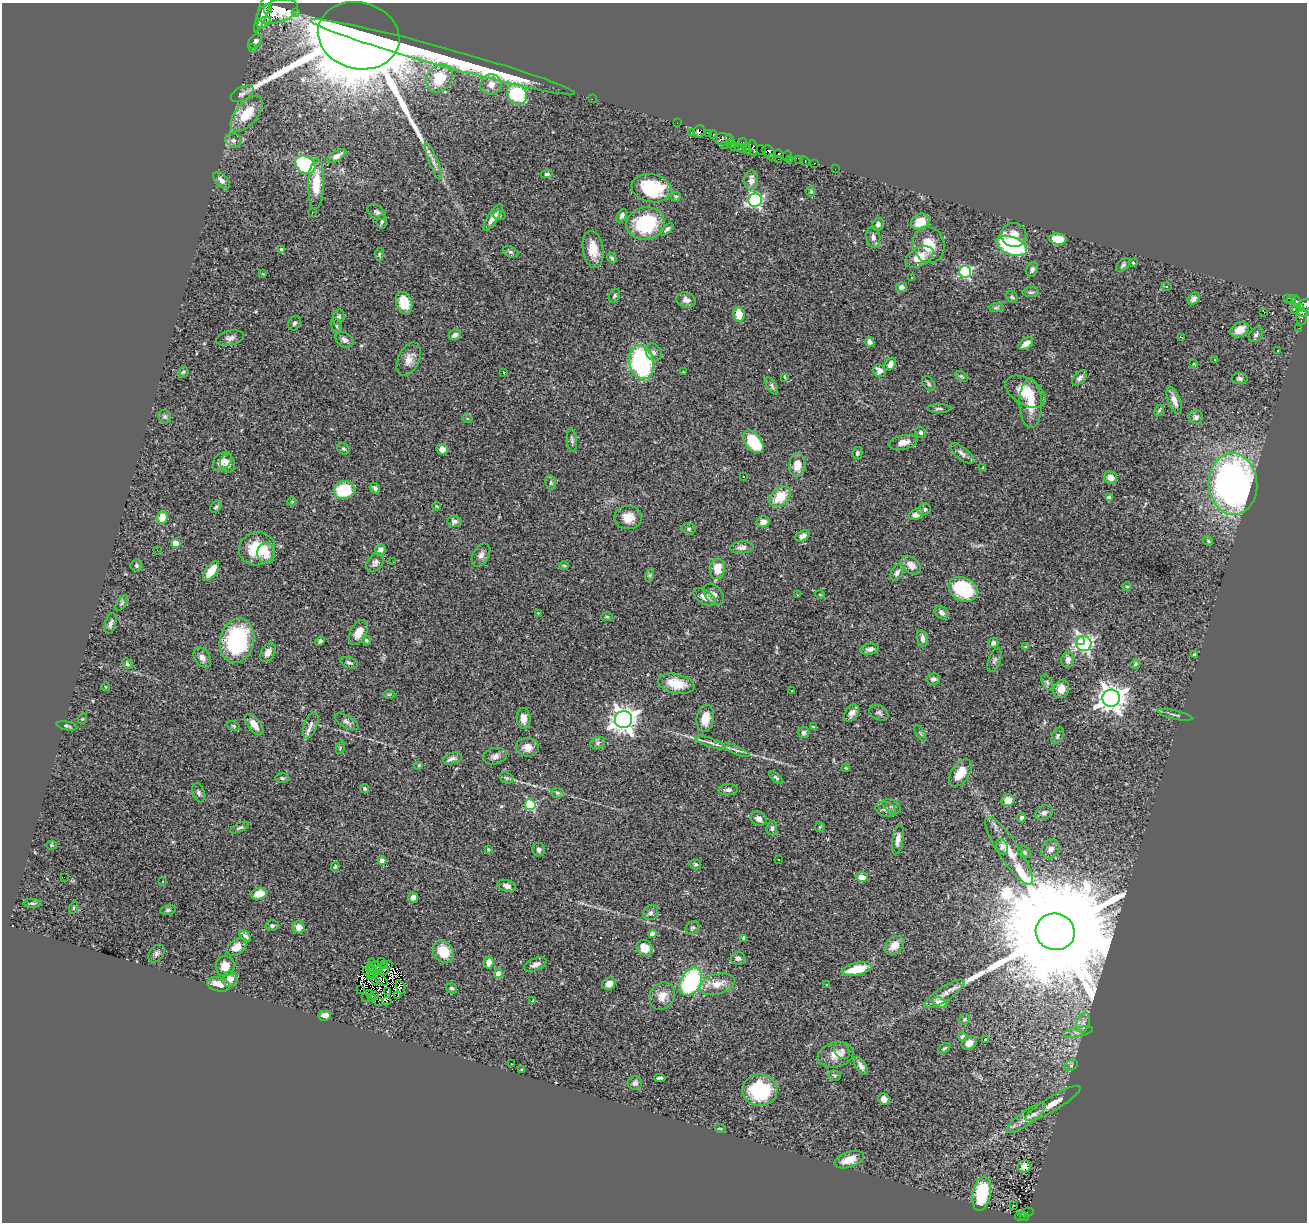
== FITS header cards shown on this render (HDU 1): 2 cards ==
NAXIS1  =                 1305
NAXIS2  =                 1220

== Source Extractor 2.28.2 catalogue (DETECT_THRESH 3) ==
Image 1305 x 1220 px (HDU 1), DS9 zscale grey, 1 PNG px = 1 image px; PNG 1309 x 1224 px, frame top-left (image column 1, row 1220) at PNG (2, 3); each listed source drawn as its Kron ellipse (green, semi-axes under 4 px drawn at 4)
Background 0.678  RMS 0.045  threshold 0.134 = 3 sigma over >= 5 px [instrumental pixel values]
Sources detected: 380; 15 with non-positive FLUX_AUTO (blend fragments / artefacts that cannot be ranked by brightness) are neither listed nor drawn; the other 365 listed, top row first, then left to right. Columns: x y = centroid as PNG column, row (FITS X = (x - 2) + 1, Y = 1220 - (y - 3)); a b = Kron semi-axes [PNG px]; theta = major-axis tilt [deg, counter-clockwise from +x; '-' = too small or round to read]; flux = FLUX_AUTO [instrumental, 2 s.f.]
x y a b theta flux
264 8 25 5 70 1200
268 9 3 2 - 270
277 11 21 11 16 2900
295 12 3 3 - 59
264 22 7 4 33 140
359 36 41 33 -14 23000
255 41 8 5 46 13
252 47 3 3 - 2.5
443 57 137 9 -15 660
440 78 15 12 53 100
491 85 10 10 - 28
242 94 12 6 26 11
517 94 11 9 -51 240
592 99 2 2 - 110
247 114 21 11 50 75
677 123 2 2 - 1.3
699 131 6 5 - 160
691 132 3 2 - 13
709 133 4 3 - 29
713 135 4 2 - 41
723 139 9 6 -7 120
233 140 8 7 - 11
730 140 5 2 - 7.2
743 142 4 2 - 4.6
731 144 3 3 - 7.7
726 145 3 2 - 8.4
735 147 2 2 - 6.9
741 148 6 3 -5 27
753 148 8 3 -82 57
746 149 6 3 -56 22
761 150 5 2 - 38
769 152 7 5 -44 130
779 154 5 3 - 17
787 155 5 2 - 39
337 156 11 5 30 15
772 157 3 2 - 13
778 159 2 2 - 2.9
799 159 3 3 - 10
790 160 3 2 - 12
805 161 5 3 - 22
433 162 20 4 -69 16
814 163 3 3 - 16
305 165 11 8 -35 280
835 169 2 2 - 1.6
547 174 6 4 13 5.7
222 180 10 6 -46 14
751 180 10 7 87 21
316 184 25 8 88 71
652 188 20 14 -10 150
811 191 5 5 - 4.5
676 196 5 5 - 4.1
755 200 7 6 - 590
377 212 10 6 -37 8.6
312 213 3 2 - 5
499 215 6 5 - 5.8
622 215 7 4 61 7
493 217 15 5 57 20
382 222 7 5 86 5.8
920 222 9 7 28 55
646 223 19 16 10 200
878 224 6 5 - 9.6
667 229 8 4 43 8.6
1014 235 13 12 - 32
873 237 10 7 -83 14
1058 239 9 5 -9 69
929 245 18 15 -74 66
1012 246 16 9 -22 320
281 249 3 3 - 3.6
593 249 18 10 -81 52
510 252 8 5 -26 6.9
379 254 6 3 82 3.4
919 257 15 9 28 50
612 258 5 4 - 6
1133 262 3 2 - 2.9
1123 265 8 5 46 7.3
1032 269 7 5 66 8.6
965 272 6 6 - 390
263 274 3 2 - 2.2
912 277 3 3 - 3.6
901 287 5 5 - 15
1166 287 5 4 - 5
1031 292 8 5 3 5.8
614 296 7 5 65 5.7
1012 297 6 5 - 5.8
1287 298 3 3 - 31
1194 299 7 5 48 9.9
686 300 10 7 -18 18
1291 300 4 3 - 16
1296 302 6 4 -79 85
404 303 11 8 -71 64
1305 305 7 5 29 140
996 308 7 4 1 5.8
1300 308 4 3 - 67
1299 311 9 4 -20 190
1264 312 3 2 - 12
739 314 7 5 -82 50
338 317 8 5 72 8.4
1302 317 7 5 85 50
294 323 7 6 - 6.3
336 325 8 5 -71 6.5
1299 328 2 2 - 4.5
1240 330 10 6 26 31
455 335 6 5 - 11
1256 335 8 6 51 7.7
1182 337 3 2 - 4.5
230 338 14 7 13 16
345 340 10 7 -34 12
870 342 5 4 - 12
1026 344 8 5 35 24
1278 350 3 2 - 3.6
654 352 9 7 -57 12
409 359 18 10 65 29
1215 359 3 2 - 4.4
641 362 17 12 -78 440
890 364 7 5 55 16
1194 364 4 2 - 2.3
879 371 7 6 - 17
183 372 6 4 45 4.1
504 372 3 2 - 3.8
683 372 3 3 - 7.2
961 376 7 4 -31 4.4
785 377 4 3 - 3
1080 378 9 5 47 9.8
1240 378 8 5 -1 7.8
929 384 8 5 -52 6.9
772 386 10 4 -60 6.7
1025 392 22 13 -32 66
1174 400 14 6 -69 22
1031 404 24 11 -88 58
939 409 12 3 0 6.8
1159 410 6 4 62 4.1
165 417 7 6 - 6.3
1196 417 7 7 - 10
467 418 5 3 - 2.5
921 432 6 5 - 6.8
572 440 12 5 -84 8.3
753 442 13 8 -51 140
903 442 14 7 11 25
343 449 6 5 - 4.9
442 449 6 5 - 20
857 453 6 5 - 6.2
962 453 14 6 -39 14
222 461 11 7 46 26
228 463 9 7 -85 18
797 465 11 8 84 38
983 468 3 3 - 3.3
743 477 3 2 - 3.9
1111 478 6 6 - 26
551 483 7 5 -76 5.4
1233 484 31 24 -87 1200
375 488 6 5 - 7.9
344 490 10 9 - 160
780 496 12 8 42 75
1109 498 4 4 - 22
292 502 4 3 - 2.5
436 506 4 3 - 3
216 507 6 5 - 5.1
924 509 7 6 - 7.9
916 514 7 5 26 21
162 518 6 5 - 46
628 518 14 11 2 38
454 521 7 5 -7 8.9
763 522 7 5 15 16
689 529 7 5 -16 5.4
802 536 8 5 29 15
1208 541 5 4 - 4.5
176 543 4 4 - 66
742 547 12 6 5 14
257 549 18 16 18 110
157 550 2 2 - 1.9
380 550 6 5 - 14
266 553 10 8 -88 35
481 555 12 8 60 15
393 562 3 2 - 2.6
375 563 10 7 47 11
136 565 6 6 - 5.4
564 565 5 3 - 3.5
911 565 11 7 -43 21
717 569 10 7 84 50
211 571 11 5 54 59
897 572 9 5 58 11
650 575 7 4 72 5.3
1127 586 5 3 - 3.6
963 589 15 11 -27 170
714 594 12 8 -49 15
820 594 4 3 - 2.6
797 595 3 2 - 2.4
705 597 13 6 -33 24
122 603 9 4 55 6.4
538 613 2 2 - 2.1
941 613 7 6 - 13
607 617 5 3 - 3.3
110 624 10 5 75 11
358 632 14 8 61 29
922 639 8 5 -76 13
366 640 5 4 - 4.3
237 641 22 17 76 300
320 641 5 4 - 5.9
1080 641 4 4 - 260
993 643 5 5 - 8.7
1084 644 7 7 - 640
1025 647 4 4 - 2.3
870 649 9 5 11 12
268 652 10 6 57 18
1194 655 4 3 - 3.6
202 658 11 7 -57 15
995 660 12 6 69 8.3
1068 660 8 6 84 15
349 663 9 5 -20 7.3
127 664 6 4 -46 4.7
1135 664 5 4 - 4
933 679 7 5 11 8.8
1047 682 9 4 -64 6.8
676 684 18 9 -11 68
106 687 4 3 - 2.3
1061 689 9 7 73 27
792 691 3 3 - 3.7
389 694 6 4 1 3.4
1111 698 9 8 - 3100
852 713 9 6 56 14
879 713 10 7 -29 8
1175 715 18 3 -13 6.8
524 718 10 7 -87 22
705 718 14 8 82 38
82 719 5 3 - 2.8
624 719 8 8 - 2900
347 722 13 6 -30 11
254 725 12 6 -53 26
311 725 14 6 70 15
67 726 10 4 -11 5.8
234 726 7 4 -27 4.5
814 727 4 3 - 4.1
803 732 6 6 - 8.3
920 733 9 4 -60 5.3
1058 736 8 5 64 6.9
598 743 8 6 24 8.3
710 743 16 4 -20 14
527 747 11 9 -7 24
340 748 6 4 73 4.1
736 750 14 4 -22 9.8
495 756 12 8 12 15
452 758 10 5 17 10
419 765 3 3 - 2.7
846 768 4 3 - 3.3
960 773 15 9 55 46
282 778 7 4 -2 4.6
506 778 7 5 -20 5.4
776 778 8 4 -42 5.5
365 788 4 4 - 6.8
728 790 10 5 4 10
199 793 10 6 -70 8.8
557 793 6 5 - 5.6
1008 800 6 6 - 29
530 805 5 5 - 260
892 806 10 6 -30 9.4
886 809 10 7 -18 12
1044 813 9 7 25 13
1021 818 5 4 - 7.3
759 819 8 7 - 16
820 827 5 4 - 3.2
240 828 10 4 24 6
772 828 7 5 82 7.4
898 839 15 5 80 18
51 845 5 4 - 3.9
1002 847 8 5 -67 9.6
488 849 4 4 - 3
1051 849 10 8 52 17
539 850 7 6 - 9
1009 851 40 10 -56 70
1025 852 6 5 - 6.3
779 859 3 2 - 4.3
382 861 4 4 - 25
695 864 6 5 - 5.3
335 867 5 4 - 4.1
64 877 2 2 - 18
862 877 6 4 -16 43
163 881 2 2 - 2.4
507 886 9 5 -17 14
259 894 8 5 17 47
413 897 5 5 - 17
32 903 9 4 -2 5.5
74 908 6 3 71 3
168 910 8 5 9 5.5
651 913 8 7 - 8.5
272 926 6 5 - 6.7
299 927 6 6 - 23
692 927 7 5 33 6
1055 932 19 18 - 160000
652 934 4 4 - 28
245 936 7 4 -43 7.1
744 938 4 3 - 5.2
894 945 11 8 42 34
237 947 11 7 37 29
645 948 8 7 - 41
443 952 12 10 -53 73
156 953 10 7 53 11
738 958 7 6 - 9
382 962 3 2 - 0.78
489 962 6 5 - 25
372 963 3 2 - 2.9
388 964 3 2 - 2.9
535 964 12 6 22 14
225 966 10 9 - 32
376 966 5 2 - 1.1
385 966 2 2 - 1.7
371 968 5 2 - 4.1
380 969 2 2 - 0.5
857 969 15 6 12 86
384 970 3 2 - 0.32
366 972 4 2 - 3.7
372 973 4 2 - 5.2
498 974 4 4 - 40
371 977 2 2 - 4.5
230 979 8 7 - 30
381 980 8 3 -37 0.67
376 981 3 2 - 2.2
691 982 15 10 62 340
219 984 11 7 -13 42
609 984 7 5 35 15
717 984 18 10 15 42
827 985 3 3 - 3.3
400 987 7 4 -73 3.9
452 988 6 5 - 5.7
360 990 3 2 - 4.4
387 991 3 2 - 4.2
370 993 2 2 - 1
944 994 23 7 34 25
375 996 3 2 - 3.3
397 996 3 2 - 7.8
662 996 15 12 63 33
366 997 2 2 - 2.5
371 998 3 3 - 6.9
378 1001 3 2 - 3.4
387 1001 5 2 - 13
532 1001 3 2 - 9.2
940 1003 7 5 -19 43
325 1016 6 5 - 24
965 1019 5 5 - 5.2
1083 1023 10 6 72 14
1078 1032 15 4 12 13
962 1036 4 4 - 7.2
985 1039 3 3 - 11
969 1043 8 6 33 20
944 1048 7 4 37 5.2
842 1050 9 7 -54 10
836 1055 18 12 13 39
511 1064 3 2 - 2.7
1071 1065 7 5 31 5.7
861 1066 10 5 -56 14
522 1069 3 2 - 2.5
835 1076 6 5 - 4.4
660 1078 5 3 - 6
635 1083 7 7 - 9.7
760 1090 17 15 0 200
884 1099 6 5 - 17
1053 1103 32 7 31 40
1026 1118 24 7 36 31
720 1128 5 3 - 2.7
849 1160 15 7 19 39
1024 1166 6 6 - 18
982 1194 17 9 80 160
1013 1205 3 2 - 4.6
1026 1212 7 3 15 19
1020 1216 5 3 - 24
1025 1217 4 3 - 33
At the frame edge (FLAGS 8, measured only in part): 2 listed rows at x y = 264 8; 1305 305
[15 non-positive-flux detections neither listed nor drawn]